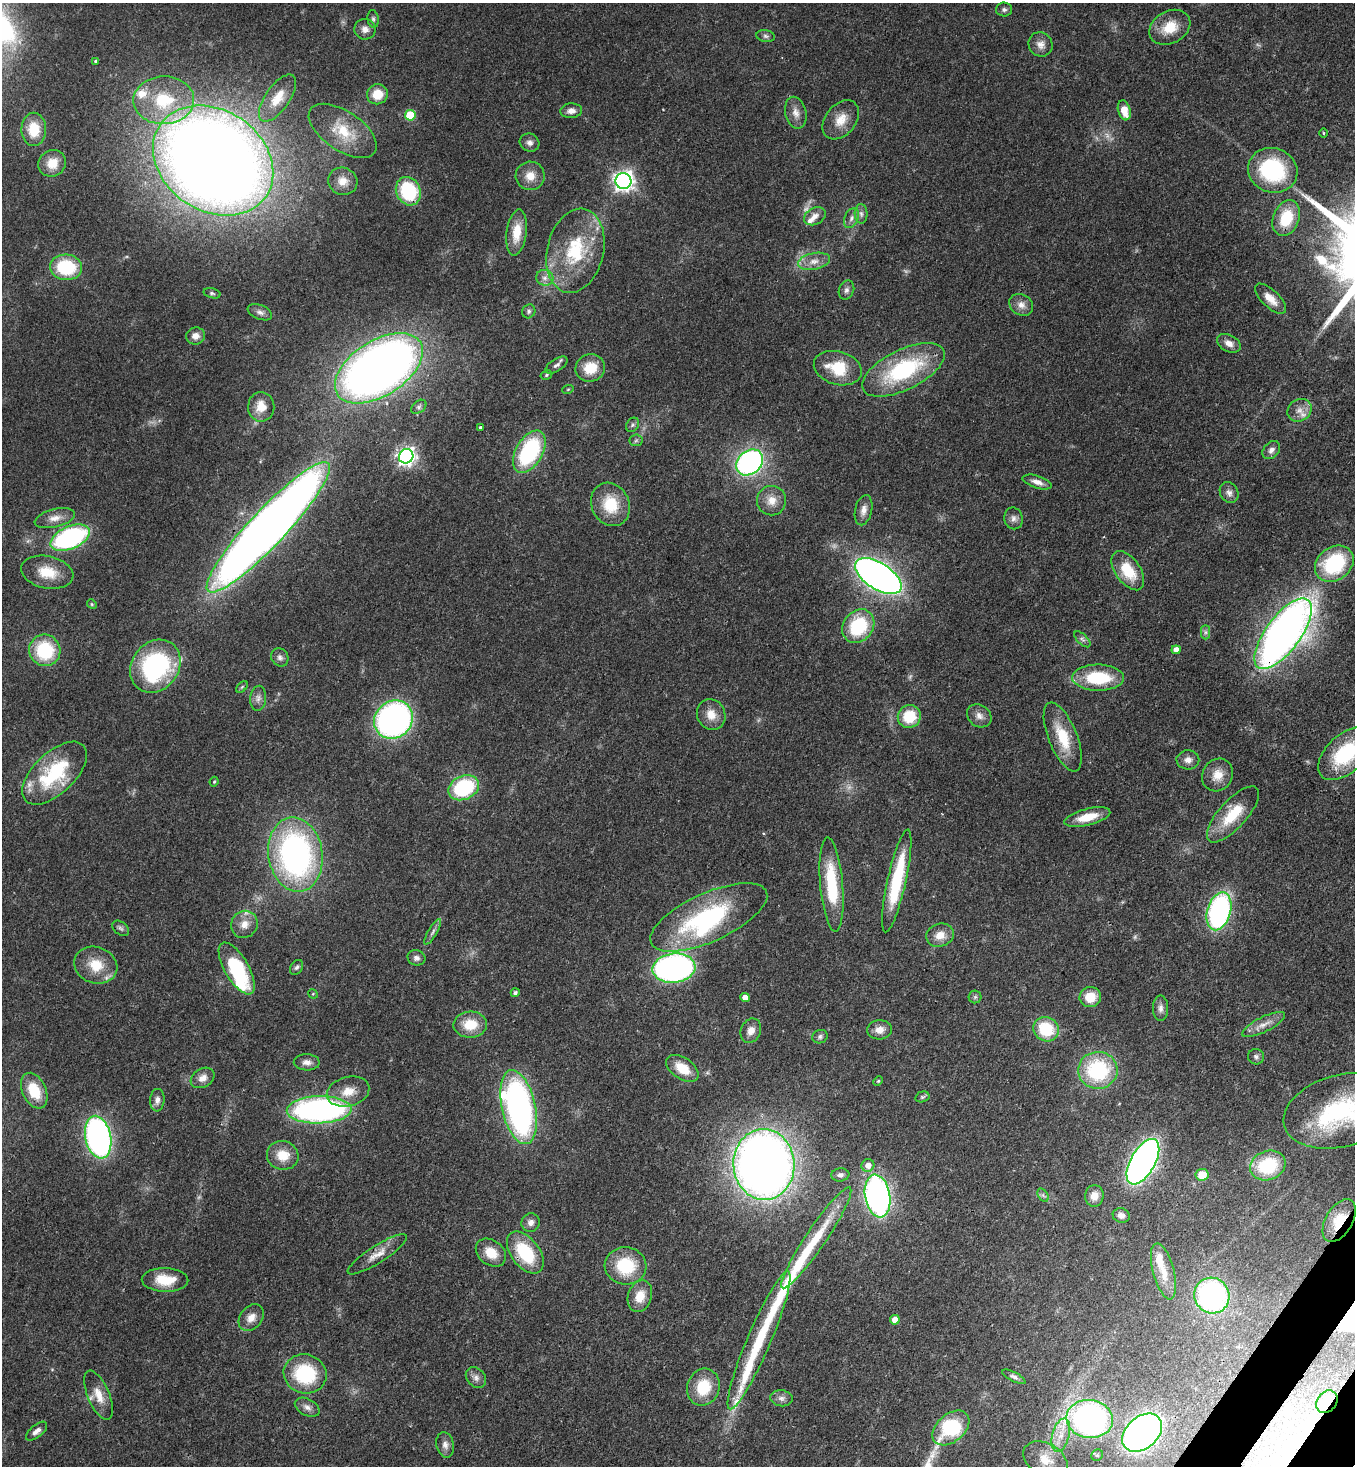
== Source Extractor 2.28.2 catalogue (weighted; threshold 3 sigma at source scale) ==
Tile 6 of 4 x 4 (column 2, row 2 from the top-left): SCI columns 1717-3069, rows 2990-4453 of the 5999 x 5977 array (HDU 1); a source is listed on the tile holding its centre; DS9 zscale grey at full resolution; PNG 1357 x 1468 px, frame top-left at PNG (2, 3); each listed source drawn as its Kron ellipse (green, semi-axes under 4 px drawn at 4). Shown black and unused: <1% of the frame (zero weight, under 3 of 4 exposures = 7% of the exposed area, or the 3 px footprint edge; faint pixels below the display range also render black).
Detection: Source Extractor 2.28.2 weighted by HDU 2 'WHT'; one run over the whole footprint, this tile lists its part. Background 0.0707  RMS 0.004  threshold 0.0179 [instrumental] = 3 sigma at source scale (4.5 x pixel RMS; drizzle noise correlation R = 1.50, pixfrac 1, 0.05/0.05 arcsec/px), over >= 5 px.
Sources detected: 199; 6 too faint to see at this stretch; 2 inside a brighter object's white glare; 1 long thin detection or spike segment (spike, bleed or trail) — neither listed nor drawn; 11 inside a brighter listed object's ellipse — not listed separately; the other 179 listed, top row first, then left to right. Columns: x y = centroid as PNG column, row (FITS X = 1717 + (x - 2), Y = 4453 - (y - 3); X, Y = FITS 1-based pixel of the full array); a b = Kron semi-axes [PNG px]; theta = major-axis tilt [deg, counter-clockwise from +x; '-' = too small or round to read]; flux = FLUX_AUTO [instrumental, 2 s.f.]
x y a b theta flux
1004 10 8 7 - 1.1
373 19 9 5 -83 1
1170 27 21 16 29 9.8
365 29 10 10 - 2.8
766 36 9 6 -8 1.2
1040 44 12 11 - 3.1
96 61 3 3 - 0.78
377 94 10 10 - 7.3
277 98 27 12 55 8.1
164 100 30 24 2 23
1124 110 10 6 -74 5.8
571 111 11 7 5 2.6
796 113 16 10 -77 3.5
410 115 5 5 - 20
841 120 22 15 50 6.7
34 129 16 12 -88 9
343 131 39 19 -34 15
1324 133 4 3 - 0.4
530 143 10 8 -26 1.9
213 160 64 50 -34 850
52 163 14 13 - 5.9
1273 170 25 22 -19 39
530 176 14 14 - 5.3
343 181 15 13 -22 4.8
623 181 8 8 - 220
408 191 15 12 -65 28
861 214 10 6 -88 1.5
815 216 11 8 29 2.6
851 218 10 7 68 1.8
1286 218 18 13 69 15
517 233 23 10 83 8.4
575 251 42 28 77 30
814 261 16 8 11 3.8
66 267 16 12 -5 23
545 278 9 8 - 2.1
846 290 10 7 66 1.5
212 293 8 5 -14 0.82
1270 299 20 8 -43 4.5
1021 305 12 10 -31 3.1
529 311 7 6 - 1
260 312 13 7 -22 1.8
195 336 9 8 - 2.6
1229 343 12 8 -28 2.8
557 365 12 6 33 1.5
379 368 49 27 33 380
590 368 15 13 14 9.2
838 368 24 16 -16 14
903 370 45 20 26 42
546 375 6 4 29 0.63
568 389 6 3 19 0.4
261 407 14 13 - 6.1
419 407 8 6 40 1.1
1299 410 12 11 - 3.7
632 425 8 6 52 0.96
480 427 3 3 - 0.74
636 440 6 6 - 0.85
1271 450 10 7 49 2
529 452 23 13 60 42
406 456 7 7 - 170
750 462 15 11 39 97
1037 482 15 6 -17 2.7
1229 493 11 9 -59 2
772 501 15 14 - 5.2
610 504 22 19 -64 14
864 510 15 8 77 2.8
55 518 20 9 14 4.1
1014 518 11 9 -80 2.1
268 527 88 18 47 630
70 538 21 11 23 72
1334 564 21 16 36 34
1128 571 22 12 -55 14
47 572 26 16 -12 10
878 576 26 13 -33 250
92 604 5 4 - 0.51
858 626 18 14 52 26
1205 632 7 4 -90 0.95
1283 634 42 17 53 310
1082 639 10 5 -44 1.2
45 650 16 15 - 24
1176 650 4 4 - 3.1
280 657 9 8 - 1.6
155 666 28 23 53 61
1098 678 26 13 -1 21
242 687 7 4 45 0.59
258 698 12 8 86 2.1
711 715 16 14 -64 5.5
909 716 11 11 - 13
979 716 13 10 -36 2.7
393 720 20 18 41 140
1063 737 37 14 -68 14
1346 754 33 19 42 29
1188 760 11 9 -2 2.5
54 773 40 20 44 32
1218 775 17 15 56 5.8
214 782 5 3 - 0.48
464 788 16 12 26 35
1233 814 36 14 48 15
1087 817 23 8 14 8.3
295 854 37 27 -81 120
897 881 53 9 77 29
831 884 47 11 -85 25
1219 911 19 11 73 86
709 917 63 24 24 58
244 924 14 13 - 4.4
121 928 9 6 -39 1.1
433 932 14 4 59 1.4
940 935 14 11 16 4.8
416 958 9 7 -15 1.6
96 965 22 18 -19 11
297 967 8 6 55 0.97
237 968 29 12 -60 28
674 968 21 14 6 140
515 993 4 4 - 0.98
313 994 5 4 - 0.42
745 997 5 4 - 3.4
975 997 6 6 - 0.82
1090 997 10 10 - 7.9
1161 1008 13 7 90 2.1
470 1025 17 13 2 10
1264 1025 24 7 27 4
1046 1029 13 12 - 18
880 1030 12 9 4 3.7
751 1031 12 10 68 3.4
820 1037 8 6 19 1.1
1256 1057 8 7 - 1.2
307 1062 13 8 -1 2.3
682 1068 18 10 -35 9.2
1098 1070 20 18 2 36
203 1078 13 9 31 3.1
878 1081 5 4 - 0.49
34 1091 19 11 -66 13
348 1091 22 14 15 7.3
922 1097 7 5 15 0.69
157 1100 11 7 85 2
519 1107 38 17 -78 140
319 1110 32 13 1 120
1341 1111 58 36 15 54
98 1137 21 13 -78 130
283 1155 16 14 -18 7.8
1143 1162 25 12 61 210
764 1164 35 30 -86 410
868 1165 6 6 - 3.1
1268 1166 18 14 19 22
840 1175 9 6 7 1.3
1202 1175 6 6 - 6.5
1043 1195 7 4 -55 0.96
878 1196 22 12 -80 140
1094 1196 11 9 84 3.6
1121 1215 8 7 - 2.1
1339 1221 23 13 59 11
531 1222 9 9 - 2.2
816 1238 60 10 56 18
491 1253 16 12 -38 7.5
525 1253 24 14 -52 22
377 1254 34 8 32 5.2
626 1266 21 18 -5 20
1163 1271 29 10 -75 7.4
165 1280 23 12 -2 11
640 1296 16 12 73 6.7
1212 1296 18 17 - 84
251 1318 15 11 50 3.9
895 1320 5 4 - 3.5
759 1340 75 11 67 26
305 1374 22 19 -16 28
1014 1377 13 4 -27 1.3
476 1378 11 8 -47 2.1
703 1387 19 16 70 15
99 1395 26 11 -67 6.3
782 1398 11 8 -7 1.9
1327 1402 12 9 52 5.9
307 1407 13 8 -28 2.3
1090 1419 23 19 -8 140
951 1428 21 14 41 32
37 1431 13 6 39 2
1142 1433 22 16 42 190
1061 1435 17 8 75 5.1
445 1445 13 8 -78 2.3
1097 1455 6 5 - 0.91
1045 1460 24 16 -30 8.5
Overlapping masked pixels (flux is a lower limit): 7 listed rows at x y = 268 527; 1283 634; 1339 1221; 525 1253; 377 1254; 759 1340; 1327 1402
Isophote crosses this tile's border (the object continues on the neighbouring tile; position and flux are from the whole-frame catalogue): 2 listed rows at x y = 1346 754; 1341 1111